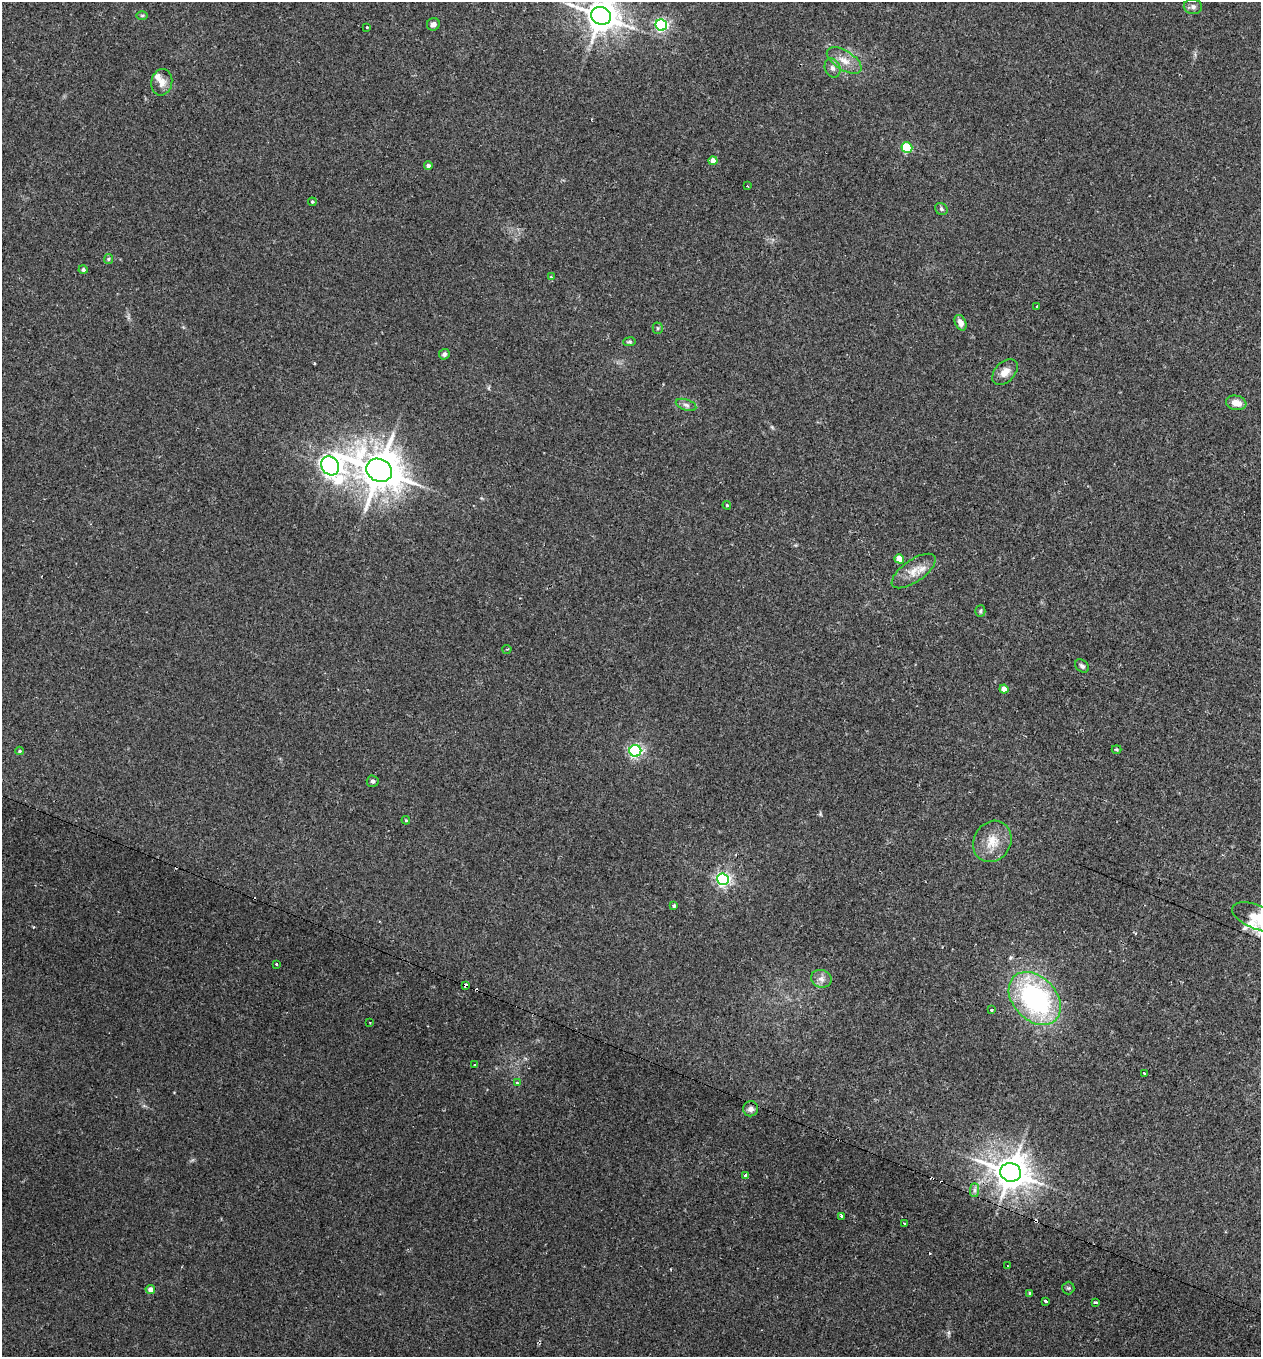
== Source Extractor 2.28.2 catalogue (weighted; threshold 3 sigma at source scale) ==
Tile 6 of 4 x 4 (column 2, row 2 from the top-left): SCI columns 1400-2658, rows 2714-4068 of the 5479 x 5487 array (HDU 1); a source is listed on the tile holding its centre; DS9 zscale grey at full resolution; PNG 1263 x 1359 px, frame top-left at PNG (2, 2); each listed source drawn as its Kron ellipse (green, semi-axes under 4 px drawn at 4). Shown black and unused: <1% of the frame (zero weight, under 2 of 3 exposures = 1% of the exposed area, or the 3 px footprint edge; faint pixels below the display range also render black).
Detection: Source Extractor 2.28.2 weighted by HDU 2 'WHT'; one run over the whole footprint, this tile lists its part. Background 0.0303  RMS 0.005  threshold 0.0227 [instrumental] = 3 sigma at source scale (4.5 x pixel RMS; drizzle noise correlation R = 1.50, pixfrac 1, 0.05/0.05 arcsec/px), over >= 5 px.
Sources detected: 73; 6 cosmic-ray / hot-pixel residue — neither listed nor drawn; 2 inside a brighter listed object's ellipse — not listed separately; the other 65 listed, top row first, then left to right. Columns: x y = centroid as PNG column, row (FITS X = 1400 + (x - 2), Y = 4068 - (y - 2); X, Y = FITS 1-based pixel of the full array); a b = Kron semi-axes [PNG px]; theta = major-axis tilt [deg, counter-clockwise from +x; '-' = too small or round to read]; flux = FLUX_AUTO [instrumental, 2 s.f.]
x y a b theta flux
1193 7 9 7 -10 1.6
142 15 6 4 1 0.71
601 16 10 8 -19 950
433 24 6 6 - 2
661 25 6 5 - 100
367 27 3 3 - 0.85
844 60 19 9 -32 6
832 68 10 7 -66 2.3
162 82 13 10 79 4
907 148 5 5 - 32
713 161 4 4 - 4.8
428 166 4 4 - 1.5
747 186 3 3 - 1.1
312 202 4 3 - 0.64
941 209 6 5 - 1
108 259 5 4 - 0.59
83 269 4 4 - 1.1
551 277 3 3 - 0.48
1037 307 3 2 - 0.9
960 323 8 5 -66 3.1
658 328 5 5 - 0.69
629 342 6 4 7 0.78
444 354 5 5 - 1.3
1005 372 15 10 46 4.4
1236 403 10 7 -10 4.6
686 405 10 5 -19 1.8
330 466 10 8 -51 290
379 470 13 11 -25 1700
727 505 4 3 - 0.54
899 559 5 4 - 8.7
914 571 26 11 35 7.1
980 611 5 5 - 0.75
507 649 4 3 - 0.49
1082 666 8 5 -40 1.3
1004 689 4 4 - 4.6
1116 749 5 3 - 0.65
19 751 4 4 - 0.54
635 751 6 6 - 100
373 781 6 5 - 1.1
406 820 4 3 - 0.48
992 841 21 18 59 9.8
723 879 6 6 - 130
674 906 4 3 - 0.93
1257 917 27 12 -21 11
276 964 3 3 - 0.97
821 979 10 9 - 2.7
465 985 4 3 - 2.8
1035 998 30 21 -47 84
992 1010 3 3 - 1
370 1023 2 2 - 0.41
474 1065 3 2 - 0.97
1144 1073 3 3 - 7.6
517 1083 3 3 - 1.2
751 1109 7 7 - 2.2
1011 1172 10 9 - 1000
746 1175 4 3 - 2.9
975 1190 7 4 90 1.3
841 1216 3 3 - 7.6
905 1223 3 2 - 0.85
1007 1266 3 3 - 1.6
1068 1288 6 6 - 0.86
150 1289 5 4 - 3.8
1030 1293 4 4 - 2
1046 1301 4 3 - 2.2
1095 1302 4 3 - 2.4
Overlapping masked pixels (flux is a lower limit): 2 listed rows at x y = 465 985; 1011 1172
Isophote crosses this tile's border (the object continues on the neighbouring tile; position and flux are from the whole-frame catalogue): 2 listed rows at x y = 601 16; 1257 917